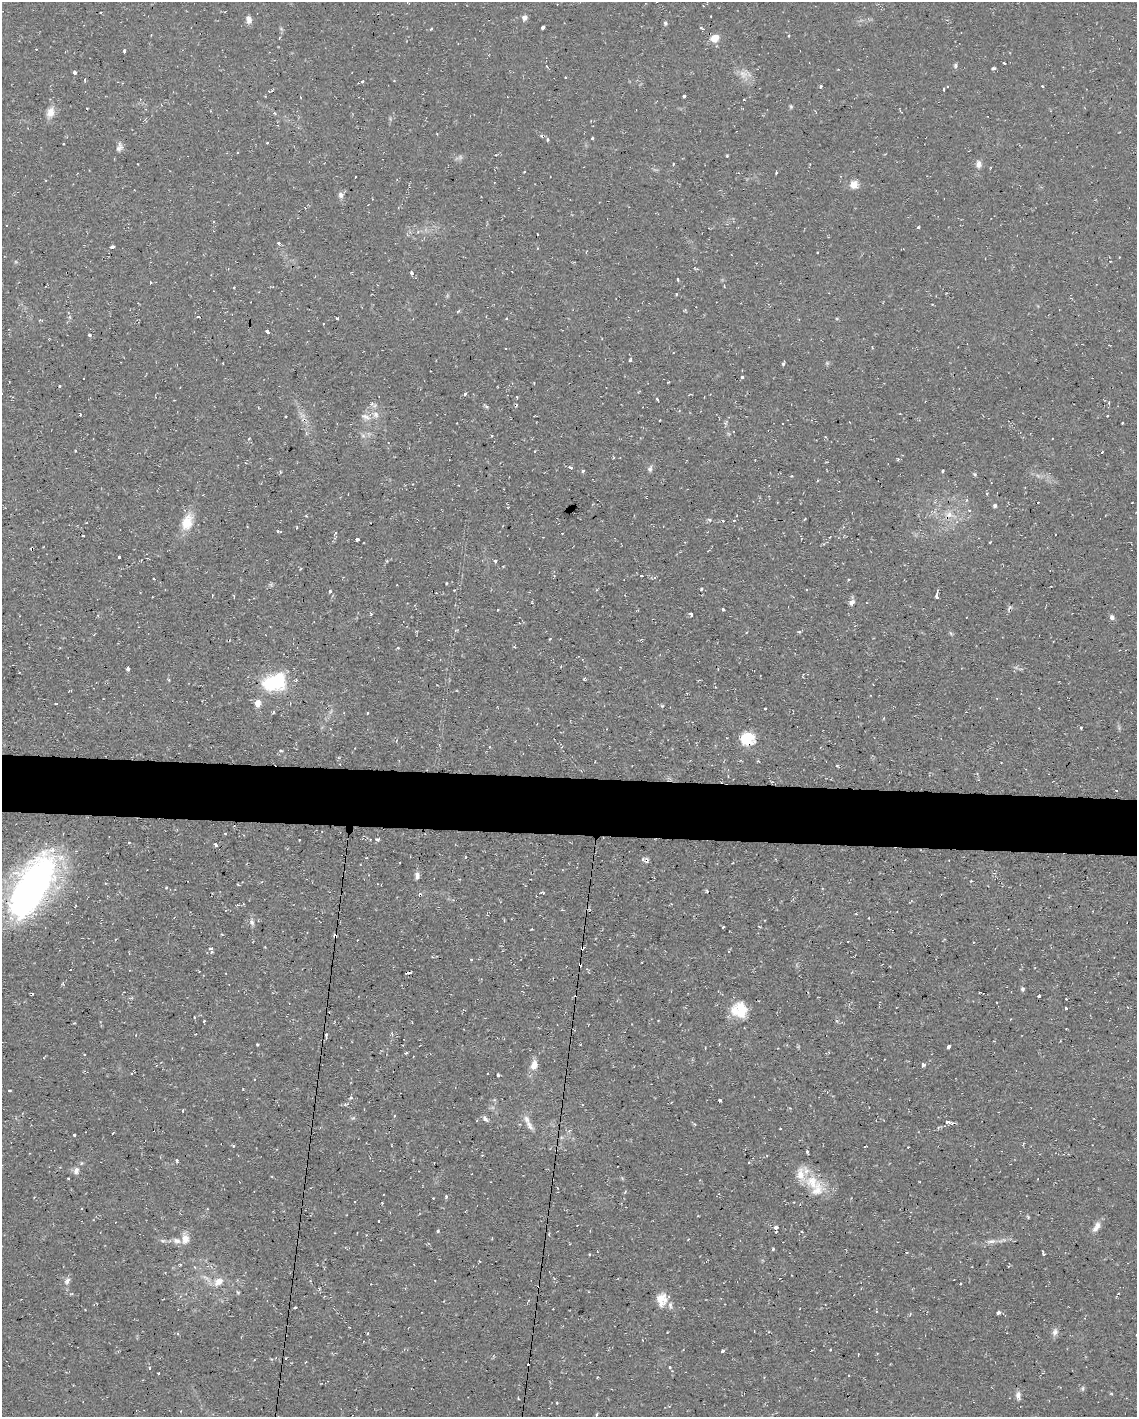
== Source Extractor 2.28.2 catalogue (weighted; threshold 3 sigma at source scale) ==
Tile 7 of 4 x 3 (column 3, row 2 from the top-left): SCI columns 2270-3404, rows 1629-3043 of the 4538 x 4561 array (HDU 1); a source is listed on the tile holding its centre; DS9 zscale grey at full resolution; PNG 1139 x 1419 px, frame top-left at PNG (2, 2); no overlay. Shown black and unused: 4% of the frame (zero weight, under 2 of 3 exposures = <1% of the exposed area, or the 3 px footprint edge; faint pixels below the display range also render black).
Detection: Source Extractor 2.28.2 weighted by HDU 2 'WHT'; one run over the whole footprint, this tile lists its part. Background 0.112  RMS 0.0077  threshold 0.0345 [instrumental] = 3 sigma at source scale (4.5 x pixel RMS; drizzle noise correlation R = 1.50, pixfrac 1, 0.05/0.05 arcsec/px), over >= 5 px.
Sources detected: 255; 2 too faint to see at this stretch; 34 cosmic-ray / hot-pixel residue — not listed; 5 inside a brighter listed object's ellipse — not listed separately; the other 214 listed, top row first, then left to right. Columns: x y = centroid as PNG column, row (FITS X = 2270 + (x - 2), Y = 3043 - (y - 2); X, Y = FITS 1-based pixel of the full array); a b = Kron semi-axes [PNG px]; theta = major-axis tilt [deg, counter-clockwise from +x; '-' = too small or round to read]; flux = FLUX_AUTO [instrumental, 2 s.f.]
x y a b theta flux
525 18 7 6 - 2.8
249 19 10 6 -86 3.6
665 23 6 5 - 1.3
543 28 4 3 - 12
701 28 5 3 - 1.2
431 29 4 3 - 0.7
789 36 3 2 - 1.1
715 38 11 9 25 7.5
124 51 4 3 - 2.8
1004 63 3 3 - 1.8
546 66 4 3 - 0.63
955 66 7 5 89 1.4
993 68 3 3 - 1.8
74 73 4 3 - 3.3
742 74 12 7 -84 4.8
85 79 4 2 - 1.5
362 81 3 3 - 1.6
820 86 3 3 - 3
1042 86 3 3 - 1.2
944 89 3 2 - 1.7
684 96 4 3 - 4.1
791 106 6 4 -70 1
50 112 13 9 72 7.2
275 113 4 4 - 0.9
592 138 3 2 - 0.94
547 139 5 3 - 1
267 143 3 2 - 1.1
119 148 11 7 55 3.3
727 156 4 3 - 0.76
978 164 9 7 89 4
524 172 3 2 - 0.72
776 172 3 2 - 1.3
854 185 9 9 - 6.9
341 195 8 7 - 2.8
918 227 3 3 - 1.2
278 243 3 3 - 1.9
112 247 4 3 - 3.9
586 252 4 3 - 0.66
817 253 3 2 - 0.6
1119 257 3 2 - 0.97
411 273 5 4 - 2.6
678 279 3 3 - 1.5
150 282 3 2 - 1.2
458 311 7 3 37 0.97
198 317 3 2 - 1.2
338 318 3 3 - 1.5
506 319 4 3 - 0.66
267 332 4 3 - 4.8
89 335 3 3 - 2
630 360 3 3 - 1.2
827 363 5 5 - 1
783 364 5 3 - 1.2
742 377 3 3 - 4.4
84 378 3 3 - 1.6
465 393 4 3 - 1.9
657 399 4 3 - 0.73
372 404 7 4 -17 1.5
486 406 7 4 -37 1.2
80 414 3 3 - 1.3
376 415 10 9 - 5
286 416 3 2 - 0.58
1107 416 3 2 - 0.87
366 417 15 7 -23 4.7
1122 423 3 2 - 0.81
363 435 7 5 -68 2.1
492 435 3 2 - 1.1
76 451 3 2 - 0.78
534 451 4 2 - 0.55
1102 452 3 2 - 0.65
898 459 5 3 - 0.9
826 462 3 3 - 0.6
570 467 4 3 - 4.3
650 469 9 6 72 2.2
583 471 5 3 - 1.4
943 471 3 3 - 2.3
791 476 4 3 - 0.69
987 493 3 3 - 1.1
1132 503 3 2 - 0.51
995 506 5 5 - 1.3
949 514 13 8 48 6.8
709 519 5 3 - 1
804 519 4 3 - 0.69
734 520 3 3 - 2
723 521 3 2 - 1.5
187 522 22 14 72 16
297 528 3 2 - 0.69
278 531 4 3 - 1.3
335 533 7 3 55 0.99
83 535 3 2 - 0.59
830 537 3 2 - 0.58
357 539 4 3 - 14
32 549 3 3 - 1.1
119 557 3 3 - 4.7
495 561 3 3 - 3.7
641 576 3 3 - 2.1
154 578 3 3 - 1.8
446 583 4 2 - 0.63
701 589 4 3 - 0.81
330 591 4 3 - 1.5
937 596 7 3 86 7.4
851 602 8 6 40 2.8
1009 608 9 3 34 1.3
723 609 3 3 - 1.4
691 614 4 3 - 1.8
1112 617 6 6 - 2.4
799 632 5 4 - 1.1
398 648 3 3 - 1.1
128 669 4 3 - 4.7
169 680 5 3 - 0.77
274 682 26 18 18 53
70 690 4 2 - 0.85
257 703 9 7 80 5.8
56 704 3 2 - 0.58
662 706 4 4 - 0.96
273 712 4 3 - 1.1
368 713 3 2 - 0.81
1081 727 3 3 - 4
747 739 17 14 12 19
490 747 4 2 - 0.61
280 750 4 4 - 1.9
837 766 3 3 - 0.81
225 833 3 2 - 0.75
377 839 6 3 6 1.1
129 842 3 3 - 0.83
215 845 4 3 - 2.2
643 859 13 6 -44 2.1
417 876 8 6 90 3
971 881 3 3 - 0.63
32 886 72 30 60 280
166 887 4 3 - 0.66
707 891 4 3 - 0.71
543 893 5 3 - 0.99
237 905 4 3 - 1
856 914 4 2 - 0.71
252 922 9 7 -64 2.8
759 926 4 2 - 0.64
723 927 3 3 - 1.2
335 935 4 3 - 7.9
848 941 3 2 - 0.69
211 948 4 3 - 2.3
211 952 3 3 - 1.5
471 959 3 3 - 0.78
409 973 4 3 - 5.1
1023 989 6 5 - 1.5
983 993 5 2 - 2.1
1039 996 3 3 - 1.1
1066 1009 3 3 - 3.3
741 1010 22 14 -76 17
194 1017 3 2 - 0.72
204 1021 4 3 - 0.59
74 1023 3 3 - 0.6
326 1035 6 4 81 1.8
257 1044 4 3 - 0.75
948 1047 4 3 - 1.9
534 1065 13 8 76 7.2
923 1065 5 4 - 1.8
498 1075 3 3 - 1.4
9 1090 3 2 - 0.86
351 1098 5 4 - 0.98
720 1100 3 3 - 2.1
582 1105 3 3 - 0.73
183 1110 3 2 - 1.3
394 1116 3 3 - 0.8
353 1118 6 4 18 1.1
485 1119 10 5 -47 2.2
948 1122 7 4 -4 3.5
529 1125 16 7 -57 4.6
780 1129 3 2 - 1.1
113 1133 3 2 - 0.6
74 1135 3 3 - 1.6
233 1146 4 4 - 0.77
908 1147 3 2 - 0.55
807 1151 4 3 - 1.8
177 1161 4 3 - 1.7
749 1163 4 3 - 0.83
76 1171 11 7 70 3.7
68 1178 3 2 - 0.81
812 1182 22 18 -46 22
446 1196 4 3 - 1.6
433 1198 2 2 - 0.42
81 1208 3 3 - 0.68
1028 1217 5 3 - 0.77
378 1221 3 3 - 1.4
776 1227 4 3 - 4.5
1096 1227 17 7 59 5
438 1231 4 3 - 1.4
776 1232 3 2 - 1.3
185 1239 12 10 -89 7
163 1240 8 4 -8 1.8
991 1241 14 6 6 4.1
773 1249 3 3 - 1
1043 1252 5 2 - 1.2
180 1265 4 3 - 0.72
67 1281 10 6 57 3.1
219 1281 12 9 29 7.8
960 1284 3 2 - 1.1
238 1292 6 4 -70 1
662 1300 18 14 86 11
295 1307 3 3 - 0.85
998 1313 4 3 - 2.6
1055 1332 10 8 67 3.2
368 1333 3 3 - 1
642 1340 3 2 - 0.51
830 1350 3 3 - 1.3
722 1351 4 3 - 1.4
286 1358 3 2 - 0.59
670 1367 3 3 - 1.7
150 1368 3 3 - 1.5
597 1377 3 2 - 0.68
1083 1388 8 4 90 1.2
1018 1395 10 6 -85 3.5
518 1398 4 2 - 0.58
557 1403 3 3 - 0.67
596 1415 4 3 - 0.78
Overlapping masked pixels (flux is a lower limit): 4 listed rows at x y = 949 514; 32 549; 335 935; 409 973
Unlisted compact peaks at least as high as the median listed source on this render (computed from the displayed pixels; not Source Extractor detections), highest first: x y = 975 474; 584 679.